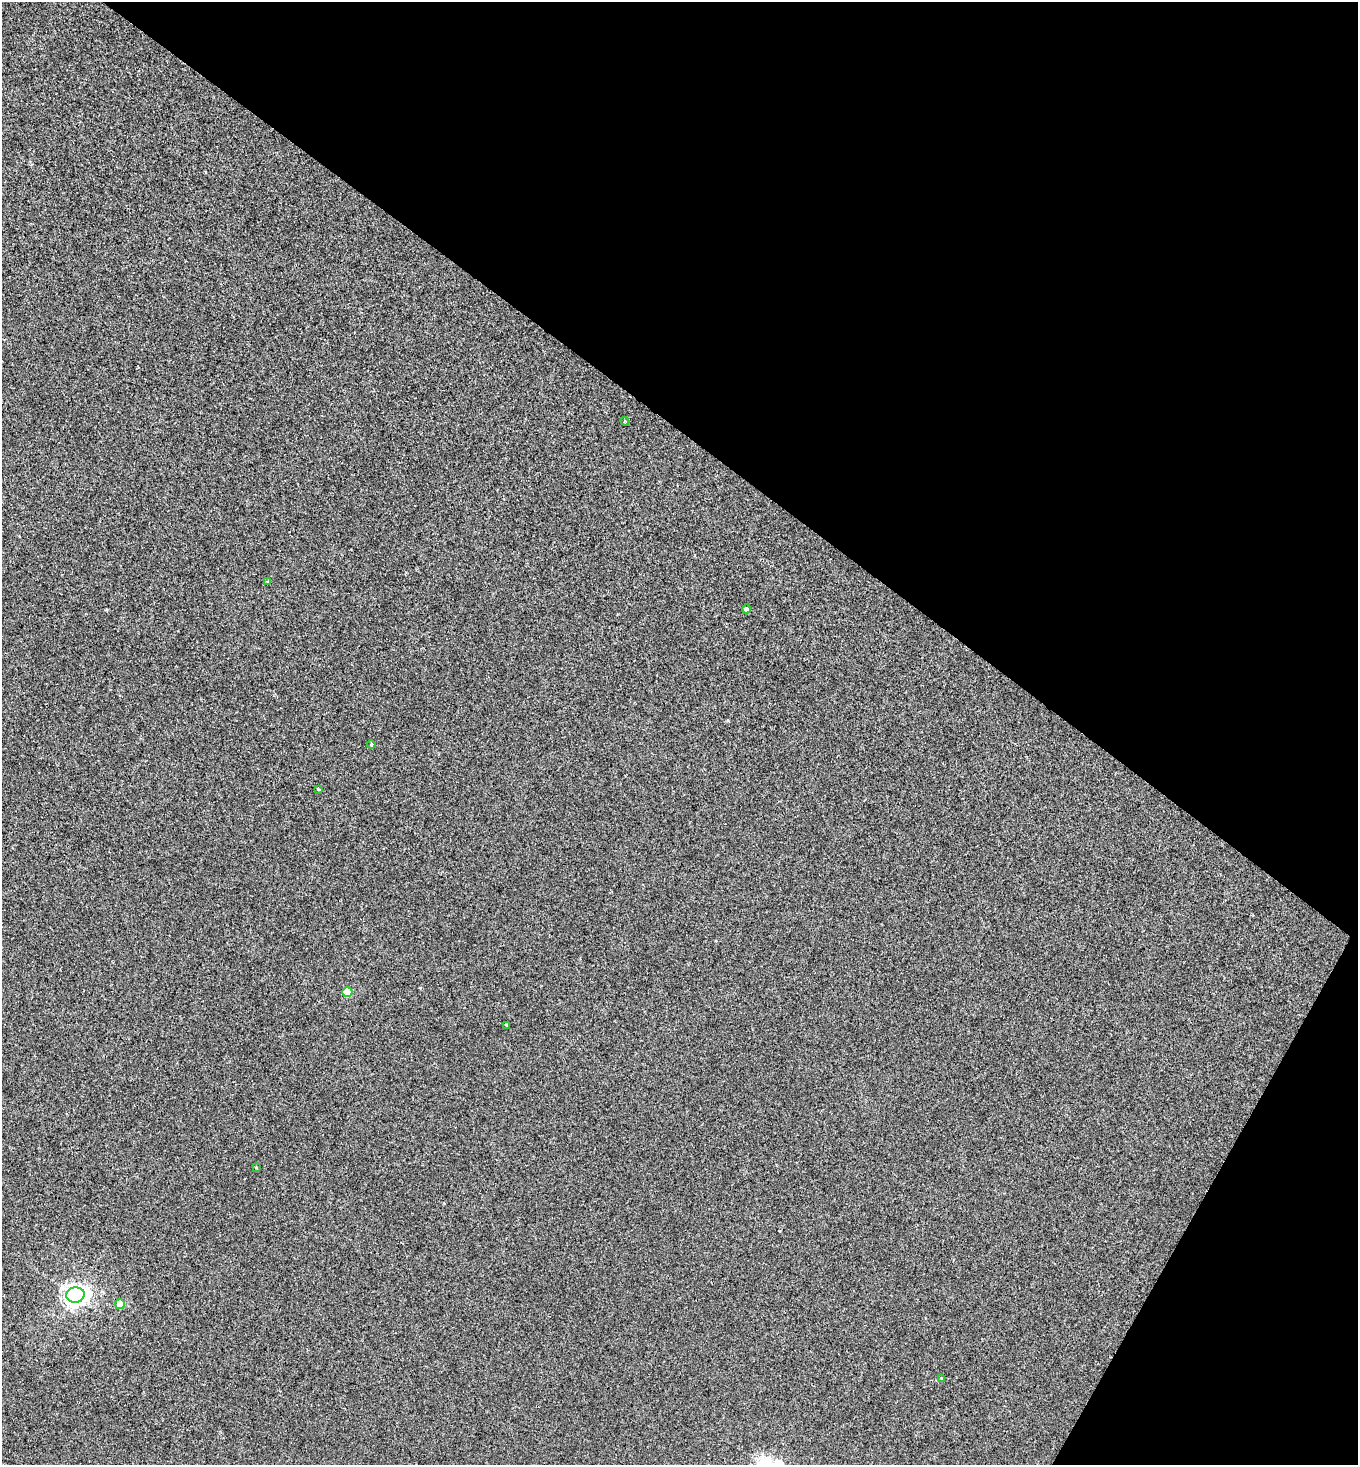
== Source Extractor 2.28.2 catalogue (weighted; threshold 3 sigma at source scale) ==
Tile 8 of 4 x 4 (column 4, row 2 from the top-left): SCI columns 4215-5570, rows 2925-4387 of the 5857 x 5849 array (HDU 1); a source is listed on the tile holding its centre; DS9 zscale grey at full resolution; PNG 1360 x 1467 px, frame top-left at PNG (2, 2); each listed source drawn as its Kron ellipse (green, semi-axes under 4 px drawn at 4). Shown black and unused: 34% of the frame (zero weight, under 2 of 3 exposures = <1% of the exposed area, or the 3 px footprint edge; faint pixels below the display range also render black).
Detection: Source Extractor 2.28.2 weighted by HDU 2 'WHT'; one run over the whole footprint, this tile lists its part. Background 3.64e-04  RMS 0.0048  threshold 0.0216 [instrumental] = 3 sigma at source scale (4.5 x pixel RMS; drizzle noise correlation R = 1.50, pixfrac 1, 0.05/0.05 arcsec/px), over >= 5 px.
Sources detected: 11; all 11 listed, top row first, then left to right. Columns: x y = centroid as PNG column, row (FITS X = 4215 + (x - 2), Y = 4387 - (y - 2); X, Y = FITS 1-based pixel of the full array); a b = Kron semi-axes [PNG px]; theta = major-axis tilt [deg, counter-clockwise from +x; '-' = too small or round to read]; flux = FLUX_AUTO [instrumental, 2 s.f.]
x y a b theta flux
625 421 4 4 - 0.46
268 582 4 3 - 0.74
746 609 4 4 - 1.3
371 744 4 3 - 0.57
318 789 4 3 - 1
347 992 5 5 - 13
506 1025 3 3 - 0.7
256 1167 3 3 - 0.42
75 1295 9 7 4 350
120 1304 5 4 - 9.9
942 1378 4 4 - 0.44